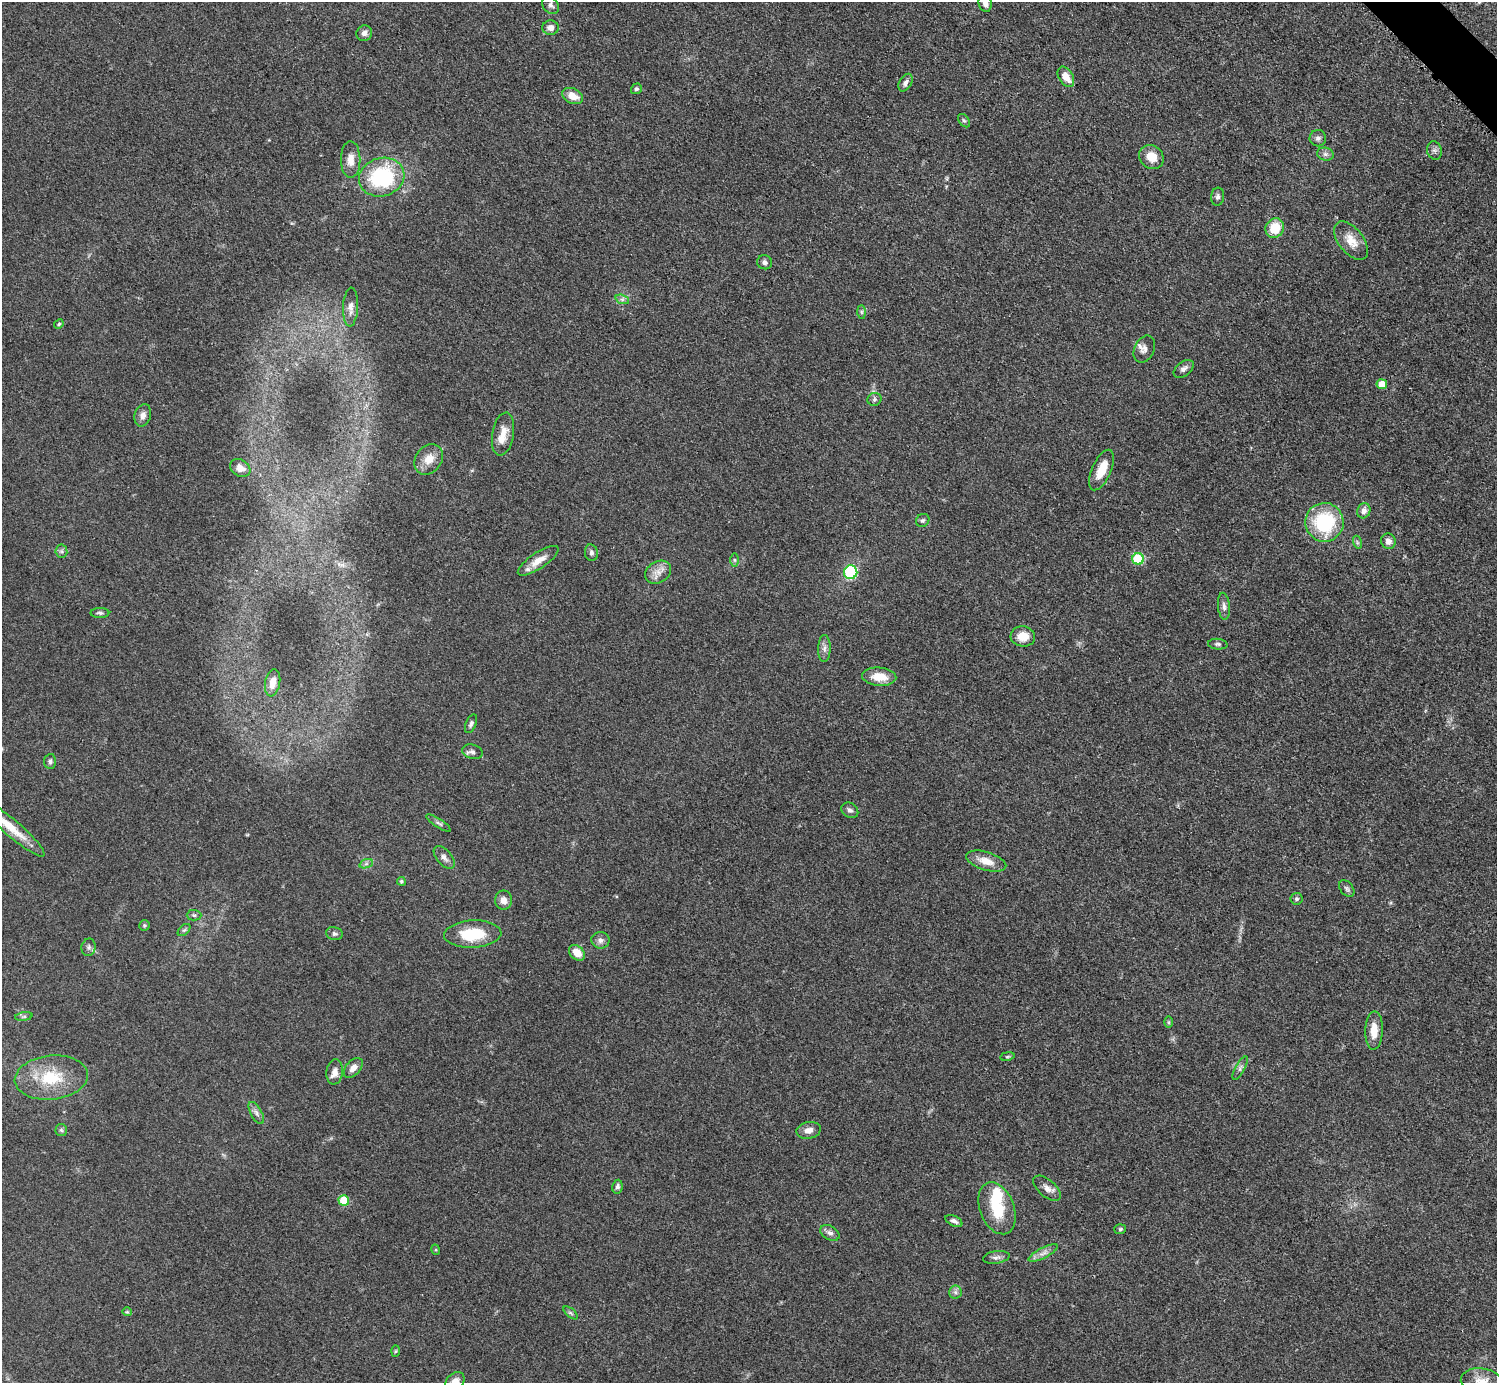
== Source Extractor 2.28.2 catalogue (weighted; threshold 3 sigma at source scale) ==
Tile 10 of 4 x 4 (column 2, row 3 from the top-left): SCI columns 1503-2997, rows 1687-3067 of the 5990 x 5989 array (HDU 1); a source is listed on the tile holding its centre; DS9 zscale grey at full resolution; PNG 1499 x 1385 px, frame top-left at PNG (2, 2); each listed source drawn as its Kron ellipse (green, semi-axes under 4 px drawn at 4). Shown black and unused: <1% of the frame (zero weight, under 3 of 5 exposures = <1% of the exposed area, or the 3 px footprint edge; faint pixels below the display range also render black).
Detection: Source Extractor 2.28.2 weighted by HDU 2 'WHT'; one run over the whole footprint, this tile lists its part. Background 0.0499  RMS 0.0053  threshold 0.0237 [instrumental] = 3 sigma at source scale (4.5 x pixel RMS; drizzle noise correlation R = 1.50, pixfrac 1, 0.05/0.05 arcsec/px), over >= 5 px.
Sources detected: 103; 4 inside a brighter listed object's ellipse — not listed separately; the other 99 listed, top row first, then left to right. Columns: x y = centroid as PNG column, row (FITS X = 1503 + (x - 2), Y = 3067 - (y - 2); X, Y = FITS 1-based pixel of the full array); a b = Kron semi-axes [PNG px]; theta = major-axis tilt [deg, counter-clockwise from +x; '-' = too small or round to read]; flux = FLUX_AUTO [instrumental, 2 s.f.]
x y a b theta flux
985 3 9 6 -75 2.8
550 5 10 7 -51 2
551 28 8 7 - 3.3
364 33 8 7 - 2.3
1066 77 11 7 -59 6
905 83 9 6 60 1.9
636 89 6 5 - 0.99
573 96 11 7 -26 5.9
964 121 7 5 -52 1
1318 138 8 8 - 1.9
1434 151 9 7 -77 1.6
1325 154 8 6 -15 1.8
1151 157 13 11 -41 7.6
351 159 18 9 -90 5.7
382 177 23 19 18 47
1218 197 9 6 84 1.6
1275 228 10 9 - 11
1351 241 22 12 -52 7.9
765 262 7 7 - 1.7
622 299 7 4 -18 1.3
351 307 19 7 87 3.7
862 312 7 4 -89 0.95
59 324 5 4 - 0.68
1144 349 14 10 65 3.2
1184 369 11 7 38 2.2
1382 384 5 5 - 7.7
874 399 7 6 - 1.2
143 415 11 8 73 2.9
503 434 22 10 80 6.6
429 459 16 13 53 7.1
240 468 11 8 -31 3.4
1101 470 22 9 66 10
1364 511 8 6 69 2.8
923 520 7 6 - 1
1324 522 19 19 - 38
1388 541 8 7 - 2.8
1357 542 6 4 -72 0.86
61 551 6 6 - 1.2
591 553 8 6 -80 1.6
1138 559 6 5 - 35
734 560 7 4 -89 0.94
538 561 24 8 34 5.8
658 572 14 10 32 4.7
851 572 7 6 - 41
1224 606 13 6 -84 2.2
100 613 9 5 0 1.3
1023 636 12 10 -5 7.3
1218 644 10 5 -5 1.2
824 648 13 6 89 2.4
879 677 17 9 -4 8.6
273 683 14 7 80 4.6
471 724 10 5 66 1.3
472 752 10 7 -14 2
50 761 7 6 - 1.3
850 810 9 7 -35 1.8
438 823 14 4 -33 1.4
12 828 43 8 -40 11
444 857 13 7 -49 2.6
986 861 21 9 -17 6.7
366 864 7 4 19 1.2
401 881 4 4 - 1.1
1347 888 9 6 -51 1.4
1297 899 6 6 - 1.3
504 900 9 8 - 3.4
194 915 7 5 -1 1.2
144 925 5 5 - 0.74
184 930 7 4 43 0.97
334 934 8 6 -14 1.4
473 934 29 13 3 21
600 940 9 8 - 2.3
89 947 9 7 79 1.7
577 953 9 6 -40 6.7
24 1017 9 4 8 1.1
1169 1022 6 4 -89 0.69
1374 1030 19 8 88 7.2
1007 1056 7 3 9 0.63
353 1068 12 7 49 3.7
1240 1068 13 4 60 1.6
335 1072 13 8 83 3.9
51 1078 37 22 6 25
256 1113 12 5 -60 2.1
61 1130 6 6 - 1
809 1130 12 8 11 3.2
617 1187 7 5 81 1.6
1047 1188 16 8 -40 3.6
344 1200 5 5 - 17
997 1208 27 17 -68 19
954 1221 9 5 -27 1.8
1120 1229 6 5 - 0.92
830 1233 10 7 -31 2.2
436 1250 5 3 - 0.53
1043 1253 16 5 27 3
996 1257 13 6 8 2
955 1292 6 6 - 1.5
127 1312 5 4 - 0.56
571 1313 9 4 -41 1
395 1351 6 4 88 0.65
455 1382 11 8 46 4.5
1482 1382 22 13 -10 8.8
Isophote crosses this tile's border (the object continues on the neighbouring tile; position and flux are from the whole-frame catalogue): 4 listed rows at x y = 985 3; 12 828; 455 1382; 1482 1382